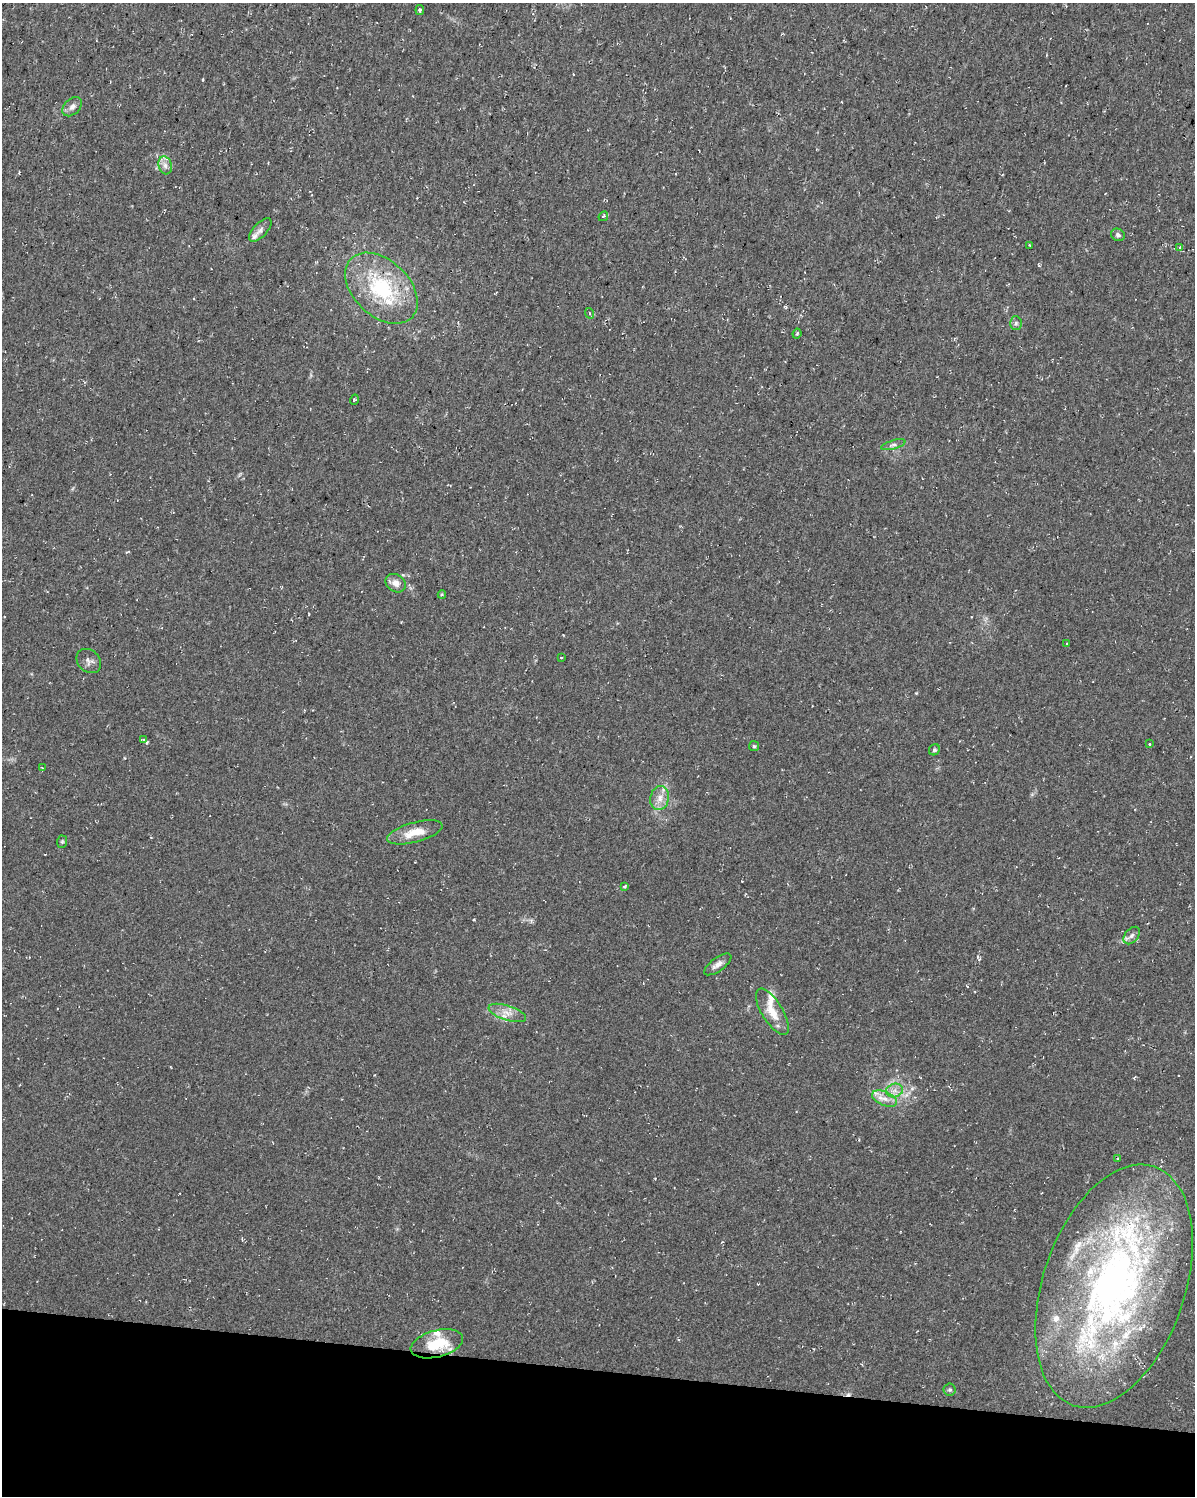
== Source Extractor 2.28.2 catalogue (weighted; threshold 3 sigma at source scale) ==
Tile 11 of 4 x 3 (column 3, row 3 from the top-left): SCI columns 2392-3584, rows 282-1775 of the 4783 x 5045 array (HDU 1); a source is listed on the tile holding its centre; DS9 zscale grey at full resolution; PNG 1197 x 1498 px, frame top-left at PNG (2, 3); each listed source drawn as its Kron ellipse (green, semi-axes under 4 px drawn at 4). Shown black and unused: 8% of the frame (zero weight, under 2 of 3 exposures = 2% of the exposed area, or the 3 px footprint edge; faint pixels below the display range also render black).
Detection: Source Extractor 2.28.2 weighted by HDU 2 'WHT'; one run over the whole footprint, this tile lists its part. Background 0.035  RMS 0.0055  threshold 0.0246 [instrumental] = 3 sigma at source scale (4.5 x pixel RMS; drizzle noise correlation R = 1.50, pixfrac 1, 0.0396/0.0396 arcsec/px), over >= 5 px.
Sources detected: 48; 1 cosmic-ray / hot-pixel residue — neither listed nor drawn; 9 inside a brighter listed object's ellipse — not listed separately; the other 38 listed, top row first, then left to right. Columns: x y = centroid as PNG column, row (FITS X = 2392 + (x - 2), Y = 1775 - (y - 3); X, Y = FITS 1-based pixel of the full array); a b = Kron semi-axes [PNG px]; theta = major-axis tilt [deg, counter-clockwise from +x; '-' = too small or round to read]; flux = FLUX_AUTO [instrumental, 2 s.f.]
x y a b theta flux
420 10 5 4 - 0.75
72 107 11 7 44 2.7
165 165 9 6 -74 2.6
603 216 5 3 - 0.58
260 230 15 7 47 2.5
1118 235 7 6 - 1.4
1029 245 3 2 - 0.41
1180 247 4 3 - 0.7
381 288 42 28 -43 46
589 313 5 3 - 0.57
1016 323 7 5 -88 1.2
797 334 5 3 - 0.75
354 400 5 3 - 0.56
893 445 12 4 15 1.7
396 583 11 8 -33 3.8
442 595 4 4 - 0.87
1067 644 3 2 - 0.75
561 657 4 3 - 0.5
89 661 13 10 -43 2.8
143 740 4 3 - 0.88
1149 744 3 3 - 0.67
754 746 5 5 - 0.75
934 750 6 5 - 0.88
42 768 3 3 - 0.63
660 798 12 9 78 4.8
415 832 28 10 15 9.3
62 842 6 5 - 0.85
625 886 4 3 - 1.1
1132 935 10 6 50 2.1
718 964 16 6 36 3.3
772 1012 26 10 -58 9.3
507 1013 19 7 -17 5.1
895 1090 8 6 17 2.9
885 1098 13 7 -22 4.1
1117 1159 4 4 - 0.78
1114 1286 126 71 71 300
437 1344 27 13 15 19
950 1390 6 6 - 1.1